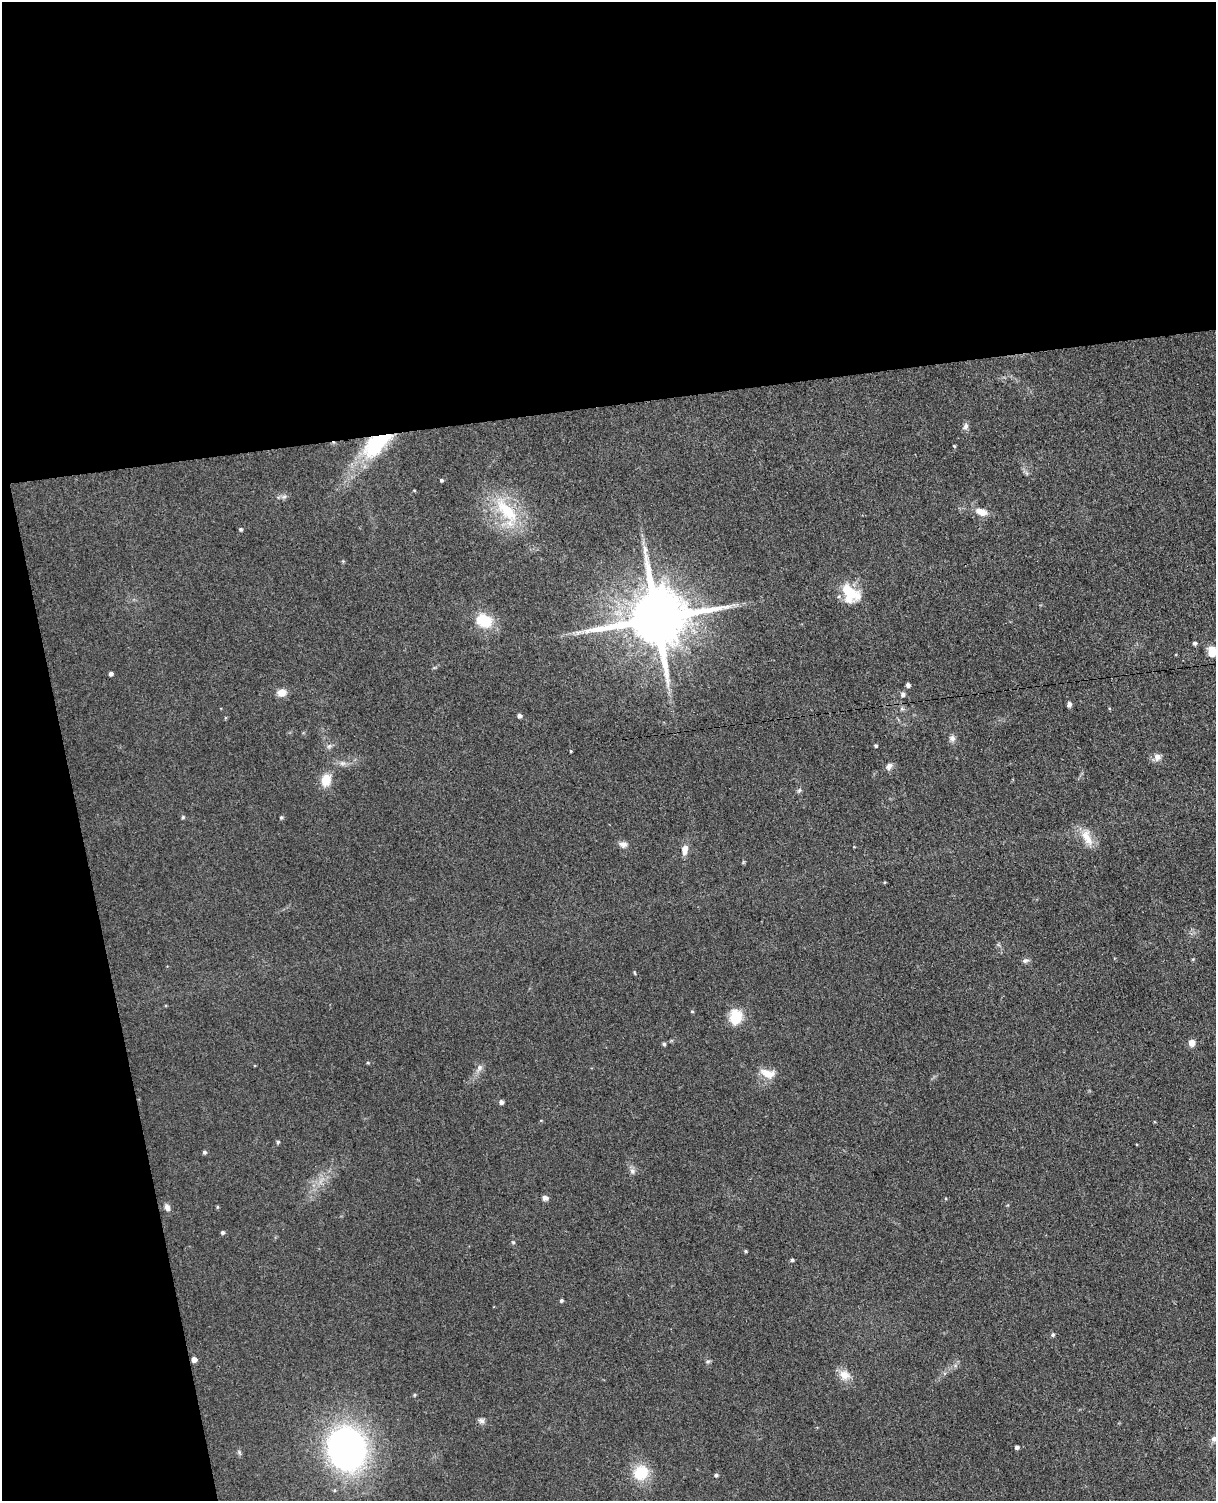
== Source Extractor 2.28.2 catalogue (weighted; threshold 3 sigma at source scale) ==
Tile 1 of 4 x 3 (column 1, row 1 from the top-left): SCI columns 58-1271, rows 3146-4644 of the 4967 x 4906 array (HDU 1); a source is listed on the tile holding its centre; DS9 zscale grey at full resolution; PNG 1218 x 1503 px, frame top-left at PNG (2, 2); no overlay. Shown black and unused: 33% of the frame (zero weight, under 3 of 4 exposures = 5% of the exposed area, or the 3 px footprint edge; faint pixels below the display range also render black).
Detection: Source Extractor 2.28.2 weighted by HDU 2 'WHT'; one run over the whole footprint, this tile lists its part. Background 0.0701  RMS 0.0075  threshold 0.0339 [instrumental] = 3 sigma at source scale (4.5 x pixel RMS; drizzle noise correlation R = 1.50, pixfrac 1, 0.05/0.05 arcsec/px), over >= 5 px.
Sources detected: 71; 1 cosmic-ray / hot-pixel residue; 1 long thin detection or spike segment (spike, bleed or trail) — not listed; the other 69 listed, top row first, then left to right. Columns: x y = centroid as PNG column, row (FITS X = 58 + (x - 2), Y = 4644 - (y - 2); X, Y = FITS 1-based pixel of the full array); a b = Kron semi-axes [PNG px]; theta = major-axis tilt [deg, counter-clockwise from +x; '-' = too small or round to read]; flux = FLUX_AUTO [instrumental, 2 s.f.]
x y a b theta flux
966 426 10 6 78 2.6
377 444 41 20 41 58
954 446 4 3 - 0.76
441 480 4 4 - 1.3
414 490 5 3 - 0.58
284 496 8 6 67 1.9
507 511 48 18 -50 42
981 512 13 8 -20 7.7
241 529 4 4 - 1.2
343 561 4 4 - 0.79
850 593 25 17 -46 25
656 618 17 15 13 6800
484 621 20 16 -25 22
1195 643 5 4 - 1.8
1212 651 12 9 -87 8.2
111 674 4 4 - 2.3
908 685 4 4 - 2.3
282 693 11 8 7 6.3
1069 704 6 5 - 2
520 716 5 4 - 2.3
225 718 5 3 - 0.63
952 738 9 8 - 2.8
329 746 8 4 44 1.8
876 746 5 4 - 1.1
571 751 3 3 - 0.67
1157 757 10 9 - 4.2
342 763 8 6 19 2.5
889 766 10 7 57 3.1
326 780 11 8 75 15
799 790 7 5 45 1.4
183 817 5 4 - 0.91
281 817 5 4 - 1.1
1086 837 19 13 -79 11
623 844 11 8 -6 3.5
685 850 13 8 81 5.3
1025 961 9 6 18 2.1
635 973 5 3 - 0.72
692 1011 4 4 - 0.84
736 1017 16 13 87 19
1192 1043 6 6 - 6.8
664 1044 4 4 - 1.4
368 1063 5 3 - 0.69
479 1068 10 7 56 3.3
767 1073 20 10 -17 9.9
501 1102 4 4 - 2.6
278 1142 5 4 - 1.2
204 1152 5 4 - 1.5
632 1171 9 7 -88 2.7
545 1198 7 6 - 2.6
167 1207 10 7 -69 3.2
217 1207 5 3 - 0.76
223 1232 4 4 - 1.6
513 1242 5 4 - 1
745 1251 5 4 - 0.88
792 1260 4 4 - 1.3
561 1300 4 4 - 1.2
1053 1335 5 5 - 1.4
194 1360 5 4 - 4.6
708 1361 7 4 2 1.2
844 1375 15 13 -24 8.5
414 1395 5 4 - 0.91
481 1421 9 7 -18 2.4
1214 1439 9 7 38 2.5
1017 1447 4 4 - 2.2
347 1449 32 27 -78 330
239 1452 7 4 -72 1.3
641 1473 15 13 36 26
716 1475 5 4 - 1.3
334 1490 5 3 - 0.82
Overlapping masked pixels (flux is a lower limit): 1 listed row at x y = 377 444
Isophote crosses this tile's border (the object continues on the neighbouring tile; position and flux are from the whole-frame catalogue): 2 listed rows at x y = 1212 651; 1214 1439